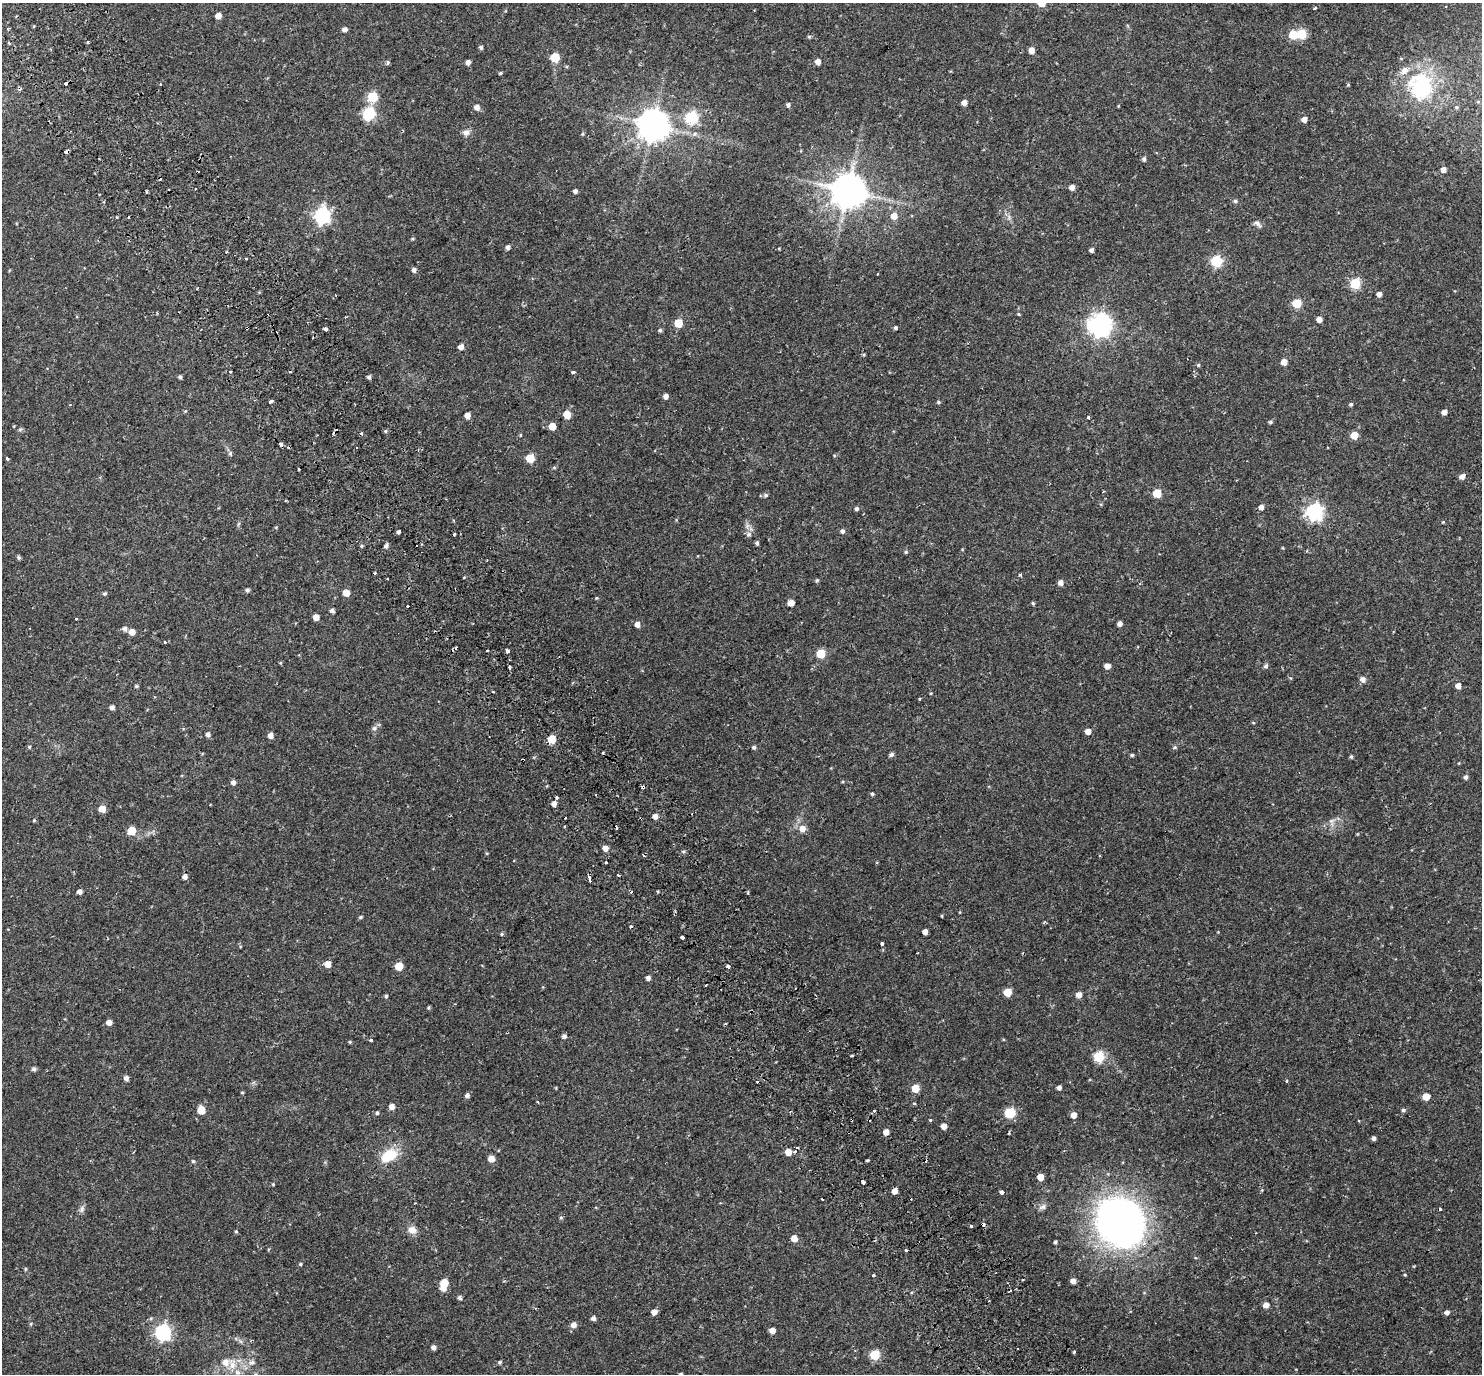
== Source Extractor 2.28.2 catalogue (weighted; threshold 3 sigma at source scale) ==
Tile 11 of 4 x 4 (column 3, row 3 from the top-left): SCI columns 3027-4506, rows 1591-2962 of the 6057 x 5985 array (HDU 1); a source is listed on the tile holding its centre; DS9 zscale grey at full resolution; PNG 1484 x 1376 px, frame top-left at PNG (2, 3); no overlay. Shown black and unused: <1% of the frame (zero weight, under 2 of 3 exposures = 5% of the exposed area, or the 3 px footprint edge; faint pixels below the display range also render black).
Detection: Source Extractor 2.28.2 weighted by HDU 2 'WHT'; one run over the whole footprint, this tile lists its part. Background 0.106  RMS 0.0059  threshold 0.0263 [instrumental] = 3 sigma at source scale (4.5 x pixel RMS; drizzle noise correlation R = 1.50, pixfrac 1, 0.0396/0.0396 arcsec/px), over >= 5 px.
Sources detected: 279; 1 inside a brighter object's white glare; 28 cosmic-ray / hot-pixel residue — not listed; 3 inside a brighter listed object's ellipse — not listed separately; the other 247 listed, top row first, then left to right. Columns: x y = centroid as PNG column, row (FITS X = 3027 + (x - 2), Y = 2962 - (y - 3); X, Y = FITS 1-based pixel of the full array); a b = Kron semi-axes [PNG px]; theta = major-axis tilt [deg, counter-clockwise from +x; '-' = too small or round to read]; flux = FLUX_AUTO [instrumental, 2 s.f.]
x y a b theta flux
1042 3 5 5 - 10
1315 8 4 3 - 0.66
218 16 5 4 - 4.2
345 29 5 4 - 2
1301 34 6 5 - 27
1293 35 5 5 - 16
809 37 5 4 - 0.68
88 42 3 3 - 0.81
481 47 5 4 - 0.96
1031 50 5 5 - 4.5
555 57 5 5 - 24
388 62 5 5 - 0.92
468 62 4 4 - 2.1
818 62 5 5 - 3.1
500 73 4 3 - 0.67
161 84 3 2 - 0.64
1348 85 4 4 - 0.5
1421 86 34 30 -79 49
372 97 6 6 - 30
964 103 5 4 - 3.2
788 105 5 5 - 1.3
477 107 5 5 - 3.3
1456 107 5 5 - 0.77
369 114 6 6 - 56
691 118 6 6 - 57
1304 119 5 5 - 3.3
653 125 9 9 - 940
466 133 9 8 - 2.2
582 134 5 3 - 0.59
694 134 7 6 - 1.3
67 151 5 3 - 3
1144 159 5 4 - 1.4
1443 169 4 4 - 3
1072 187 5 5 - 3.1
195 189 2 2 - 0.47
575 191 4 4 - 1.6
848 191 10 10 - 1200
147 192 4 3 - 0.62
1235 201 5 4 - 0.98
322 215 7 6 - 140
894 216 6 6 - 4.6
129 217 3 2 - 0.61
1258 224 11 5 -48 1.7
508 247 4 4 - 1.8
1091 250 4 4 - 1.5
246 259 3 2 - 0.55
1216 261 6 6 - 45
414 270 5 4 - 2
1355 284 6 5 - 36
1379 294 4 4 - 2.5
1297 303 5 5 - 19
1019 314 4 4 - 0.5
1319 319 4 4 - 3.6
678 323 5 5 - 16
1100 325 8 8 - 390
895 328 4 4 - 1
325 329 4 3 - 9.1
660 330 5 4 - 1
461 347 5 5 - 3
1284 362 5 5 - 4.4
1198 365 5 4 - 0.58
230 372 3 3 - 1.3
573 372 4 3 - 1.5
180 377 4 4 - 0.97
369 377 5 4 - 1.3
666 396 5 4 - 2.6
271 402 4 3 - 3.7
938 402 5 4 - 0.72
1351 404 5 4 - 0.83
70 405 4 3 - 0.41
1444 412 4 4 - 3
467 415 5 5 - 3.4
567 415 5 5 - 12
1088 417 3 3 - 1.9
1270 422 5 4 - 0.77
552 426 5 5 - 7.3
520 435 5 3 - 0.46
1354 435 5 5 - 10
281 445 4 3 - 5
230 453 5 4 - 1.2
7 458 4 3 - 2.5
530 458 5 5 - 15
554 468 6 4 0 0.56
1462 477 6 5 - 2.7
1157 493 5 5 - 16
766 495 6 5 - 0.88
1261 507 5 5 - 2.4
856 509 5 5 - 1.2
1314 512 7 7 - 170
1443 522 4 4 - 0.42
842 531 5 5 - 1.7
398 532 4 3 - 1.2
454 534 3 3 - 0.78
748 534 8 6 22 1.3
757 543 4 4 - 1.1
362 546 5 4 - 0.69
386 546 5 5 - 1.4
906 552 5 4 - 0.71
19 558 4 4 - 0.99
1020 575 4 3 - 1
817 580 5 4 - 0.69
1060 582 5 5 - 2.7
247 590 5 5 - 1.1
346 593 5 5 - 5.4
104 594 4 4 - 0.91
791 603 5 5 - 6
1033 603 5 4 - 0.65
407 606 3 2 - 0.86
332 610 4 4 - 1.5
316 617 5 4 - 3.7
76 619 3 2 - 0.78
637 624 5 5 - 3.4
1120 624 4 4 - 2.4
125 629 5 5 - 1.7
132 632 5 5 - 4.1
164 642 3 3 - 1.2
487 651 3 2 - 0.55
508 651 4 3 - 1.6
821 654 5 5 - 19
1107 666 5 5 - 3.4
1266 666 6 5 - 1.3
509 667 3 3 - 1.2
1363 679 6 6 - 2.5
136 686 4 4 - 0.72
1458 686 5 5 - 3.6
154 697 3 3 - 0.44
919 699 3 2 - 0.59
112 707 5 4 - 1.9
1253 723 5 3 - 0.46
374 728 6 6 - 1.2
1088 731 5 5 - 3.4
208 734 5 4 - 1.8
270 735 5 5 - 3.1
552 739 5 5 - 13
29 747 5 4 - 0.62
754 747 5 5 - 0.83
1174 747 6 4 22 0.83
891 754 5 4 - 1.3
1132 755 4 3 - 0.87
1351 757 5 4 - 0.79
1466 777 5 4 - 1.4
233 782 5 5 - 2
643 787 4 3 - 5
872 794 4 4 - 0.81
557 798 4 3 - 0.9
554 804 4 4 - 2.8
102 809 5 5 - 7.9
655 816 5 5 - 3
34 820 4 4 - 0.59
1331 822 11 5 -75 1.8
802 828 6 6 - 4
131 831 5 5 - 14
605 848 5 5 - 3.2
683 851 5 3 - 0.75
606 863 3 3 - 1.4
618 875 3 3 - 1.1
185 877 6 5 - 2.1
590 880 3 3 - 2.2
657 891 3 2 - 0.55
79 892 4 4 - 2.3
942 916 4 3 - 0.45
360 917 5 4 - 0.73
925 932 4 4 - 3.1
502 934 5 4 - 0.74
682 937 4 3 - 3.5
882 944 4 3 - 0.82
328 964 5 5 - 4.5
399 966 5 5 - 13
727 966 4 3 - 12
648 978 4 4 - 1.9
1007 992 5 5 - 12
1079 995 5 5 - 3.7
386 996 5 4 - 0.73
429 1008 4 4 - 0.69
109 1022 5 5 - 2.9
564 1036 5 4 - 1.6
371 1040 3 3 - 1.4
350 1042 4 4 - 0.54
1099 1057 6 6 - 37
34 1069 5 5 - 1.4
126 1078 5 5 - 1.8
1287 1080 3 3 - 1
757 1082 3 3 - 0.78
915 1088 5 5 - 11
1059 1088 4 4 - 1.8
242 1092 5 3 - 0.48
467 1095 5 5 - 2
1426 1097 5 5 - 8.4
538 1102 3 3 - 0.51
914 1103 5 3 - 0.47
392 1106 6 5 - 2.7
201 1110 5 5 - 11
874 1110 4 3 - 3.3
1403 1110 5 4 - 0.98
377 1113 5 4 - 0.81
1010 1113 6 6 - 37
1074 1115 5 5 - 4.5
930 1120 3 3 - 0.9
944 1126 5 4 - 3.7
886 1132 5 5 - 3.4
1374 1138 4 4 - 1.5
797 1148 3 2 - 0.69
795 1151 4 3 - 1.2
788 1152 5 5 - 6.3
389 1155 20 12 27 15
491 1159 5 5 - 5.2
868 1160 3 3 - 0.82
193 1161 5 4 - 0.69
1040 1177 5 5 - 6.1
863 1182 4 3 - 2.9
273 1184 4 4 - 0.5
895 1191 5 4 - 3.7
1002 1192 3 3 - 23
822 1199 3 2 - 0.86
1042 1207 11 6 12 1.8
82 1209 10 6 69 1.7
561 1217 5 4 - 0.69
1119 1224 57 47 -50 210
971 1226 3 3 - 2.1
412 1230 11 9 -32 3.6
236 1231 4 4 - 0.58
794 1238 5 5 - 5.4
1055 1242 4 3 - 1
906 1250 3 3 - 2.5
300 1264 4 4 - 0.67
873 1275 3 3 - 1.8
1405 1275 4 3 - 0.45
1073 1281 4 4 - 3
444 1283 6 5 - 13
443 1288 6 5 - 3.2
460 1298 5 4 - 1.2
989 1301 2 2 - 0.51
1266 1305 5 5 - 3.2
654 1312 5 4 - 3.5
1447 1313 5 5 - 2
593 1318 5 5 - 1.7
31 1324 5 3 - 0.59
573 1325 6 5 - 2.9
772 1331 5 4 - 3.5
163 1332 7 6 - 130
433 1348 5 4 - 1.9
1018 1349 2 2 - 0.73
1074 1352 3 3 - 1.7
875 1355 5 5 - 26
252 1362 8 5 20 1.8
499 1362 5 4 - 0.8
232 1364 16 9 -82 5.4
Overlapping masked pixels (flux is a lower limit): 5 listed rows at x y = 67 151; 281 445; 552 739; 643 787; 895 1191
Isophote crosses this tile's border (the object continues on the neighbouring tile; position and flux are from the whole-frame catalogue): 1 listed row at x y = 1042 3